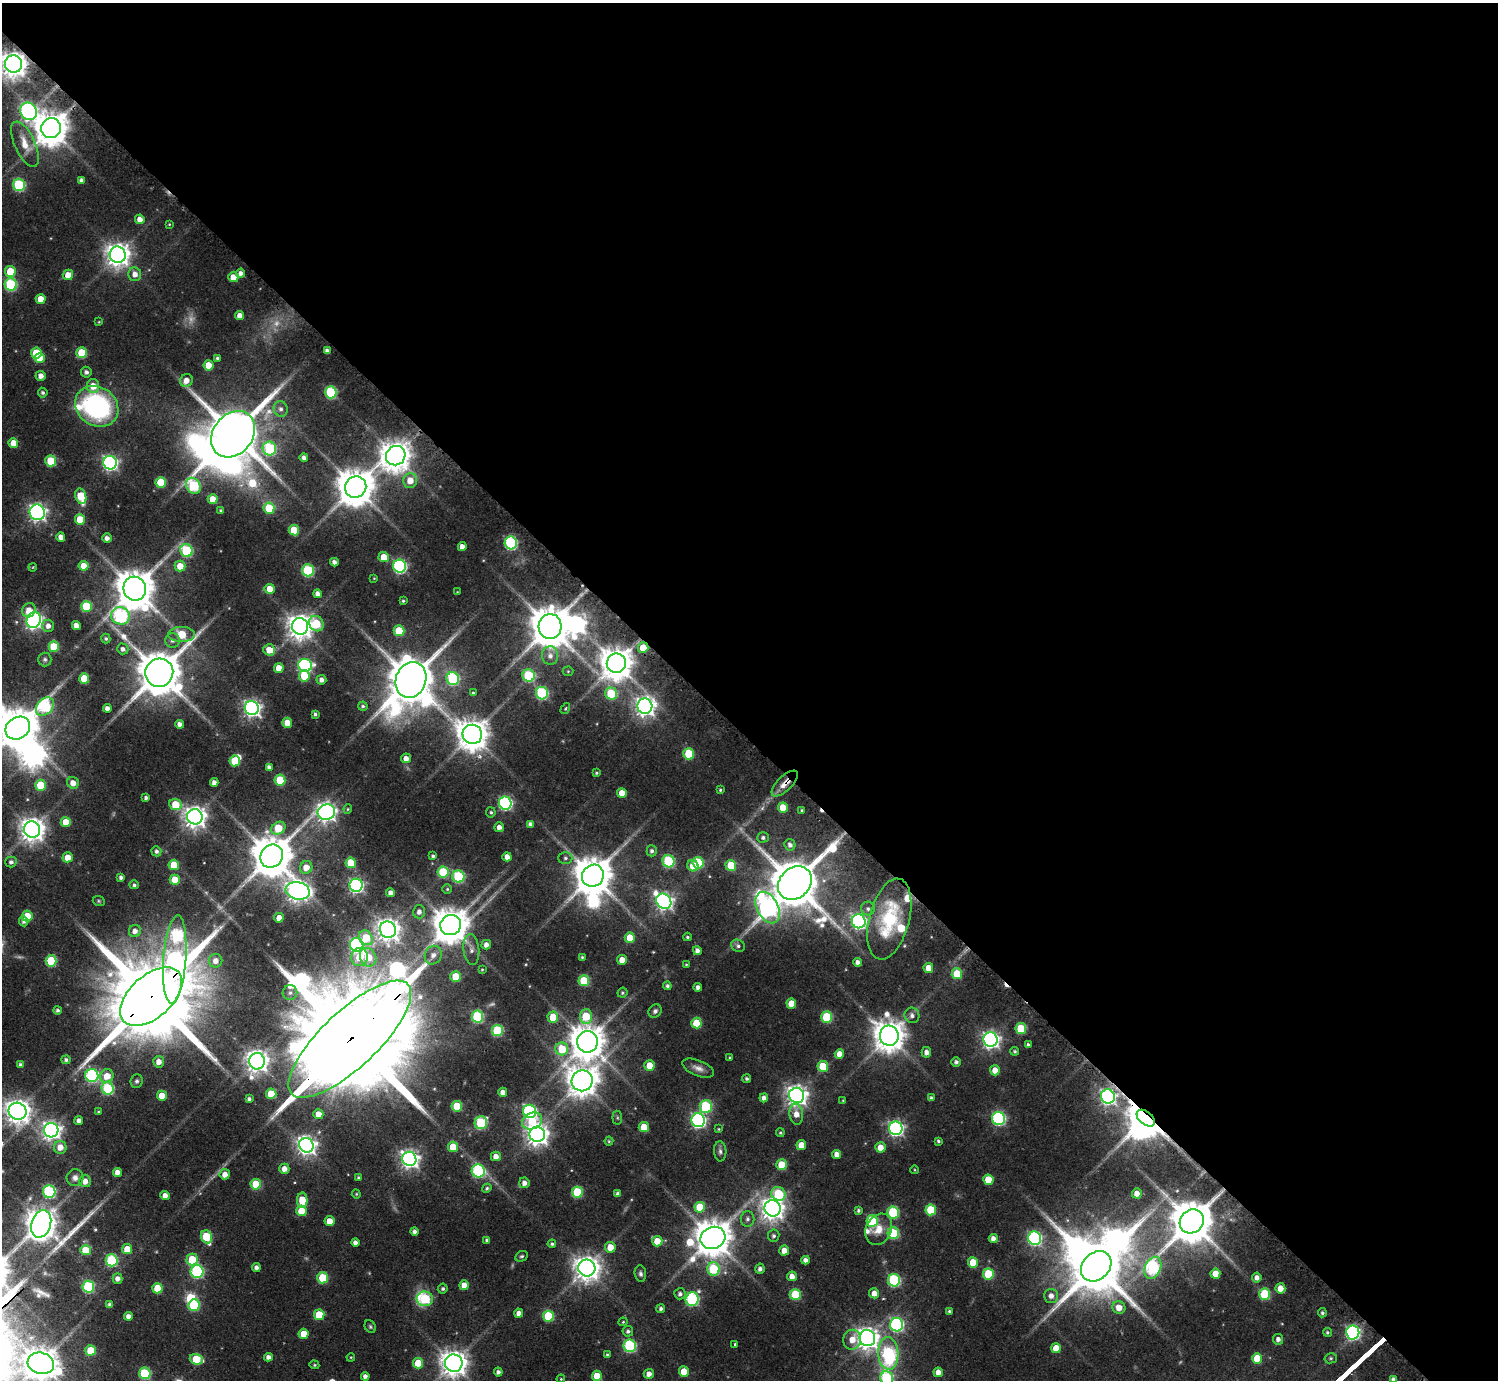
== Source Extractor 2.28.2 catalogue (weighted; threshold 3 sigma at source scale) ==
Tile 8 of 4 x 4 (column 4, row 2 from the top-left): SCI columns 4893-6388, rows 3273-4650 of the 6404 x 6404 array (HDU 1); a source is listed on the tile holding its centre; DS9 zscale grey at full resolution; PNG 1500 x 1382 px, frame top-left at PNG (2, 3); each listed source drawn as its Kron ellipse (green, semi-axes under 4 px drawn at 4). Shown black and unused: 53% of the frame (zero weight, under 2 of 3 exposures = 2% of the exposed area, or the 3 px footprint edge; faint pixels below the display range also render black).
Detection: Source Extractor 2.28.2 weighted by HDU 2 'WHT'; one run over the whole footprint, this tile lists its part. Background 0.0672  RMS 0.0067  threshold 0.0301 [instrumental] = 3 sigma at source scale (4.5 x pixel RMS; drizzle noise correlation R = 1.50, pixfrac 1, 0.05/0.05 arcsec/px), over >= 5 px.
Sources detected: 428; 5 too faint to see at this stretch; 7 inside a brighter object's white glare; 2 cosmic-ray / hot-pixel residue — neither listed nor drawn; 6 inside a brighter listed object's ellipse — not listed separately; the other 408 listed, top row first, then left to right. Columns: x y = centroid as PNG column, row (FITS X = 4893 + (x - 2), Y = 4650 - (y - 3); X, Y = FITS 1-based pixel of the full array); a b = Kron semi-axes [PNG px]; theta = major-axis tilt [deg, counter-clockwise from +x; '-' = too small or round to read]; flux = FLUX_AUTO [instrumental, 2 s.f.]
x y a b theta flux
13 64 8 8 - 920
29 111 9 8 - 180
51 128 10 9 - 1600
25 144 24 10 -65 13
81 180 4 4 - 2.7
19 185 6 6 - 69
140 219 5 4 - 6
169 224 4 3 - 0.63
118 255 8 8 - 680
10 271 5 5 - 22
241 273 4 4 - 3.5
135 274 7 6 - 5.3
68 275 5 5 - 8.4
233 277 5 5 - 10
11 284 6 6 - 69
41 299 5 5 - 11
240 316 4 4 - 6.3
99 322 4 3 - 0.57
327 351 4 4 - 3.2
36 353 5 5 - 21
82 353 5 5 - 29
40 358 5 5 - 15
217 358 4 3 - 1.4
208 365 5 5 - 13
86 372 5 5 - 2.6
41 376 5 5 - 4.4
186 380 7 6 - 6
93 386 7 6 - 9.8
331 392 6 5 - 59
43 393 5 5 - 1.6
97 406 23 19 -34 120
281 409 8 7 - 2.8
233 434 25 19 50 5300
13 443 5 5 - 8.7
269 449 7 6 - 59
396 456 10 9 - 1200
304 458 4 4 - 2.9
51 461 5 5 - 32
110 463 7 6 - 210
410 480 7 7 - 9.7
161 482 5 5 - 28
193 486 8 7 - 65
356 487 11 10 - 2000
81 496 8 5 -75 27
213 499 5 5 - 12
269 508 5 5 - 23
221 510 4 4 - 1
37 512 8 7 - 250
80 520 5 5 - 17
294 530 5 5 - 21
61 537 4 4 - 4.9
107 538 5 4 - 3.7
511 543 6 6 - 100
462 546 4 4 - 4.8
186 551 6 6 - 66
384 557 5 5 - 12
334 562 4 4 - 3.2
84 566 5 5 - 9.7
180 566 5 5 - 11
400 566 6 6 - 120
33 567 4 3 - 0.6
308 570 6 6 - 66
374 578 4 3 - 0.47
135 589 12 11 - 2100
270 589 5 5 - 10
457 592 4 3 - 0.54
318 594 4 4 - 3.7
403 601 3 3 - 0.96
86 606 5 5 - 29
29 610 7 6 - 7.6
120 616 9 8 - 99
34 620 8 7 - 260
316 624 8 7 - 24
48 626 6 6 - 4
76 626 4 4 - 5.1
300 626 8 8 - 770
550 627 12 11 - 2500
399 631 5 5 - 26
182 634 13 7 0 27
106 639 5 4 - 1.3
172 640 7 7 - 2.8
54 647 5 5 - 24
643 648 5 5 - 14
123 649 6 5 - 3
269 650 6 5 - 9.6
550 656 9 8 - 4.5
45 659 7 7 - 1.7
616 663 10 9 - 1500
305 665 7 6 - 120
279 668 5 4 - 9.1
568 671 5 5 - 0.89
159 673 14 14 - 3200
304 676 6 5 - 19
529 676 6 6 - 57
84 678 5 5 - 17
453 679 6 6 - 71
321 680 5 5 - 3.1
411 680 18 15 71 3700
473 693 4 3 - 1
542 693 6 6 - 77
611 693 6 6 - 31
363 706 5 4 - 1.3
645 706 7 7 - 430
45 707 10 7 48 62
107 708 4 4 - 3.8
252 708 7 7 - 290
565 709 6 3 59 0.84
315 714 4 3 - 1.4
287 723 5 5 - 9.6
180 724 4 4 - 3.3
18 728 13 10 32 2800
472 734 10 9 - 1300
689 754 5 5 - 30
406 758 5 5 - 5.7
235 761 5 5 - 25
269 767 4 4 - 2.6
596 773 4 3 - 0.86
280 780 5 5 - 31
214 782 4 4 - 3.5
73 783 6 5 - 6.3
785 784 17 7 44 6.7
40 785 5 5 - 23
720 790 3 3 - 0.83
622 793 5 5 - 10
146 798 4 3 - 1.7
505 803 6 6 - 130
175 805 6 5 - 22
783 808 5 5 - 13
348 809 4 4 - 0.82
802 810 3 3 - 1
326 812 9 7 19 380
491 812 5 4 - 1.2
195 817 8 7 - 540
66 822 5 5 - 11
530 824 4 4 - 2.6
499 827 5 5 - 3.9
278 828 7 6 - 26
32 830 8 8 - 720
763 837 5 5 - 1.8
790 845 6 5 - 2.7
156 851 5 5 - 2.2
652 851 5 5 - 2
272 856 12 11 - 2600
433 856 4 4 - 1.5
68 857 5 5 - 8.6
507 857 4 4 - 5.1
565 858 7 5 0 1.8
669 861 6 6 - 62
11 862 5 5 - 2.4
351 863 5 5 - 21
698 863 6 5 - 32
174 865 5 5 - 17
731 865 5 5 - 24
693 866 6 5 - 11
306 867 6 6 - 8.2
443 872 5 5 - 34
593 876 11 10 - 2200
121 877 4 4 - 2.1
458 877 6 6 - 62
175 880 5 5 - 16
795 883 18 15 43 4500
134 885 5 4 - 1.5
356 885 6 6 - 160
447 889 5 5 - 1
298 891 12 8 -12 520
391 893 4 4 - 4.4
99 901 6 5 - 1
664 901 8 7 - 280
768 908 17 10 -62 330
868 909 7 6 - 2.2
419 912 6 6 - 3.5
27 916 5 5 - 17
279 918 5 5 - 5.9
889 919 41 20 75 55
24 921 5 4 - 2.4
859 921 7 6 - 200
451 925 10 10 - 1800
388 930 8 8 - 580
135 931 6 6 - 4.4
687 937 4 3 - 1
366 938 8 6 -54 23
630 938 5 5 - 14
357 945 7 6 - 150
486 945 5 4 - 4.1
738 946 7 6 - 2
471 950 15 8 -84 4.2
697 951 4 4 - 2.9
433 955 9 8 - 4.7
359 957 9 8 - 17
368 957 10 8 -59 15
582 957 4 4 - 0.8
175 960 44 11 86 310
622 960 5 4 - 7.7
51 961 5 5 - 39
216 961 7 6 - 5.3
858 962 4 4 - 3
686 964 4 3 - 0.69
928 968 5 5 - 8.8
482 970 3 2 - 0.58
957 974 5 5 - 20
456 977 5 5 - 19
584 981 5 5 - 30
667 986 4 4 - 1.8
698 987 4 4 - 2.8
290 993 7 7 - 2.8
622 993 5 4 - 1.2
151 997 37 21 42 17000
791 1003 5 5 - 12
58 1010 4 4 - 1.6
655 1011 7 6 - 2
912 1015 8 7 - 2.8
586 1016 7 6 - 25
477 1017 6 5 - 57
553 1017 5 5 - 16
827 1017 5 5 - 42
696 1023 5 5 - 22
1021 1028 5 5 - 29
497 1030 5 5 - 48
889 1036 10 9 - 1300
350 1039 80 28 43 40000
991 1039 7 7 - 300
587 1042 10 10 - 1700
1028 1045 4 4 - 1.4
562 1049 6 6 - 23
1015 1051 4 4 - 1.3
926 1052 5 4 - 3.7
839 1054 5 4 - 6.6
730 1058 3 3 - 0.74
66 1060 5 4 - 1.8
257 1061 8 7 - 550
159 1062 6 5 - 5.8
956 1062 5 4 - 2.1
20 1065 4 4 - 1.8
649 1065 5 5 - 11
823 1066 5 5 - 22
698 1068 17 7 -22 4.7
995 1070 5 5 - 7.3
92 1076 6 6 - 100
107 1076 7 6 - 11
747 1079 4 4 - 1.5
137 1081 6 6 - 1.6
582 1081 10 10 - 1200
108 1088 6 6 - 66
503 1092 4 4 - 4.9
271 1094 5 5 - 16
797 1095 8 7 - 480
162 1096 5 5 - 10
1108 1096 7 7 - 230
764 1098 4 4 - 3.3
931 1098 4 4 - 1.8
249 1099 4 4 - 1.8
843 1100 3 3 - 0.56
457 1106 5 5 - 23
706 1106 6 6 - 55
17 1111 9 8 - 690
530 1111 7 6 - 110
98 1112 3 3 - 0.72
318 1114 5 5 - 7.6
796 1114 10 7 -82 6.5
617 1118 7 5 -83 1.1
998 1118 6 6 - 130
1146 1118 10 6 -40 2000
79 1120 4 4 - 2.8
698 1120 7 6 - 180
532 1121 10 8 24 19
481 1123 6 6 - 52
644 1127 5 5 - 14
896 1128 7 6 - 200
718 1129 4 3 - 0.65
51 1130 7 7 - 350
780 1133 4 4 - 1
537 1134 8 7 - 550
609 1141 4 4 - 0.85
938 1141 3 3 - 1.2
306 1145 7 7 - 360
801 1145 5 5 - 11
60 1147 6 6 - 7.3
453 1147 5 5 - 15
880 1147 5 5 - 7.2
720 1151 10 6 -86 2.3
837 1154 4 4 - 4.9
496 1156 5 5 - 4.7
409 1159 7 7 - 350
782 1165 5 5 - 24
284 1169 5 5 - 5.3
915 1170 4 3 - 0.58
478 1171 7 6 - 87
117 1172 4 4 - 5.3
225 1174 5 5 - 6
358 1177 4 3 - 1.2
75 1178 8 8 - 3.8
988 1180 5 5 - 17
85 1181 6 6 - 5.3
524 1183 5 5 - 3.8
256 1184 5 5 - 23
487 1188 5 4 - 1.2
49 1192 6 6 - 96
577 1192 5 5 - 39
1137 1193 5 4 - 5.9
356 1194 5 4 - 0.79
618 1194 4 4 - 2.4
778 1194 7 6 - 37
165 1195 4 4 - 4
302 1200 8 5 89 19
700 1207 5 5 - 22
772 1208 8 8 - 610
858 1210 4 3 - 1.3
931 1210 5 5 - 26
302 1211 5 5 - 14
893 1212 6 6 - 54
747 1219 8 7 - 2.4
330 1221 5 5 - 8.3
872 1221 6 5 - 48
1192 1221 13 11 45 3100
41 1224 14 9 72 1200
879 1229 16 12 63 10
415 1231 4 4 - 2.4
893 1233 6 5 - 44
774 1236 6 5 - 1.8
207 1237 7 5 -68 39
713 1238 13 10 23 2000
1035 1238 7 6 - 120
993 1239 4 4 - 4.1
487 1240 4 3 - 1.8
657 1241 5 5 - 11
355 1243 4 4 - 3.3
552 1244 4 3 - 1.3
610 1247 5 5 - 9.6
127 1249 5 5 - 12
86 1250 5 5 - 18
784 1250 5 5 - 6.6
522 1256 6 5 - 1.3
192 1259 6 5 - 27
112 1260 6 6 - 69
806 1260 4 4 - 3.5
973 1263 5 5 - 17
1096 1266 17 13 45 5100
256 1268 4 4 - 2.7
587 1268 8 8 - 770
1153 1268 11 7 67 85
714 1269 6 6 - 43
760 1269 5 4 - 2.7
197 1271 6 6 - 100
640 1274 8 5 -83 1.8
988 1274 5 5 - 31
1215 1274 5 5 - 12
792 1276 5 5 - 5.6
323 1278 5 5 - 33
1257 1278 5 4 - 3.6
118 1279 5 5 - 4.3
894 1280 6 6 - 80
464 1285 5 4 - 9.5
88 1286 6 6 - 67
157 1288 5 5 - 20
1280 1288 5 5 - 7.8
443 1289 5 5 - 1.5
874 1293 5 5 - 6.7
680 1294 5 5 - 2.3
1265 1294 6 5 - 40
795 1295 5 5 - 37
1051 1296 7 7 - 4.6
425 1299 8 7 - 50
692 1299 7 6 - 99
110 1305 4 4 - 2.7
194 1305 6 5 - 47
1119 1307 6 6 - 7.6
661 1309 4 4 - 2.1
949 1311 4 3 - 1.2
519 1313 4 4 - 4.4
1322 1313 4 4 - 1.3
319 1315 5 5 - 23
128 1316 4 4 - 3.7
548 1316 5 5 - 37
623 1322 4 4 - 0.76
897 1325 7 6 - 130
370 1326 7 5 -59 1.2
628 1331 5 5 - 1.9
1327 1332 4 4 - 1.2
1353 1333 7 6 - 160
304 1334 5 5 - 12
867 1338 8 7 - 560
1278 1339 5 5 - 3
852 1340 10 9 - 9.1
735 1344 3 2 - 1
630 1346 6 6 - 86
1056 1348 5 5 - 10
90 1350 5 5 - 19
888 1353 16 10 -87 63
607 1355 4 3 - 1
268 1357 4 4 - 3.3
351 1357 4 3 - 0.61
1257 1358 5 5 - 17
1331 1358 6 5 - 1.3
196 1359 7 5 -16 27
41 1363 13 10 -15 1400
418 1363 5 5 - 18
454 1363 9 8 - 880
314 1365 5 4 - 0.85
498 1372 4 4 - 2.4
684 1372 5 5 - 11
938 1372 5 4 - 5.1
145 1373 6 5 - 52
649 1374 5 5 - 4.5
365 1376 4 4 - 2.7
597 1376 5 5 - 13
887 1378 7 6 - 71
561 1379 4 4 - 0.7
1393 1379 4 4 - 2.3
Overlapping masked pixels (flux is a lower limit): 8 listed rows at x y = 13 64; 233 434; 643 648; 785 784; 151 997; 350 1039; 1146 1118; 1192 1221
Isophote crosses this tile's border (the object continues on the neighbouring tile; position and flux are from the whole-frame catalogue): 6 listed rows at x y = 13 64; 18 728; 41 1363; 454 1363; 887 1378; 1393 1379